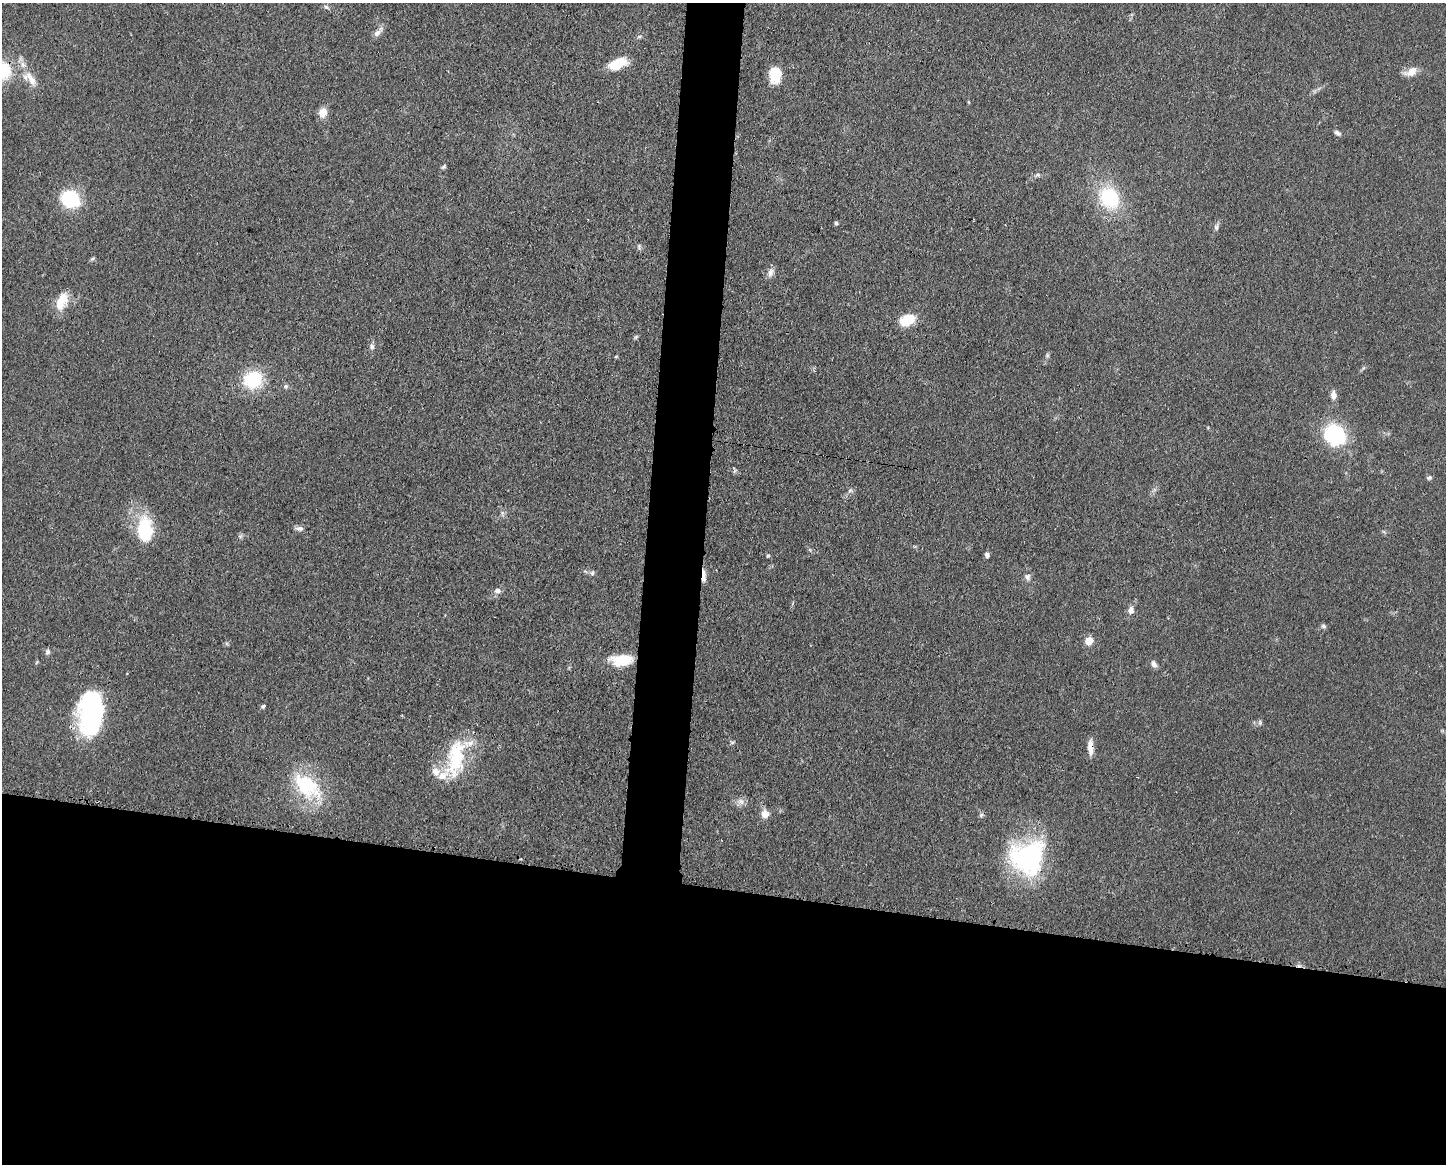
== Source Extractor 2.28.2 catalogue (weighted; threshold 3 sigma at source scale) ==
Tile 11 of 3 x 4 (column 2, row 4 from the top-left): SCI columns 1558-3001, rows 5-1166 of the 4672 x 4656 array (HDU 1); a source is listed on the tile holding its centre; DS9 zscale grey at full resolution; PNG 1448 x 1166 px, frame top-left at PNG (2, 3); no overlay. Shown black and unused: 27% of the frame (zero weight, under 3 of 4 exposures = <1% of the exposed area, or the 3 px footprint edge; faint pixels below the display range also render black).
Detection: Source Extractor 2.28.2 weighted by HDU 2 'WHT'; one run over the whole footprint, this tile lists its part. Background 0.0585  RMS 0.0042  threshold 0.019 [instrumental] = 3 sigma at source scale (4.5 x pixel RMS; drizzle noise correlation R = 1.50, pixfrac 1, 0.05/0.05 arcsec/px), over >= 5 px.
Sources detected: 58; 1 cosmic-ray / hot-pixel residue — not listed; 2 inside a brighter listed object's ellipse — not listed separately; the other 55 listed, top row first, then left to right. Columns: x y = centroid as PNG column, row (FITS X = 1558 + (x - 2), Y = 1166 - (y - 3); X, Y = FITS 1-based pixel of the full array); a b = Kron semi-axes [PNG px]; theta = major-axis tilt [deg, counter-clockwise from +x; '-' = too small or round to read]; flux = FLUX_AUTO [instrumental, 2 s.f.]
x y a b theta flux
326 7 7 5 -41 0.88
377 33 10 7 35 2.2
617 63 22 11 22 9.6
2 71 24 22 -43 20
1411 72 16 9 26 4
775 75 15 10 90 14
31 79 25 10 -56 6.1
323 112 11 9 76 4.3
1337 133 9 5 -32 1.2
443 167 6 5 - 0.72
1037 175 8 4 18 0.94
1109 198 19 15 -57 30
70 199 21 17 -36 20
836 223 5 5 - 0.63
1216 227 8 6 -76 1.1
639 246 7 5 82 0.77
92 259 6 4 19 0.61
770 272 11 8 65 2.2
62 301 24 12 65 7.2
907 320 14 9 18 13
372 346 7 6 - 1.2
1047 355 6 4 -72 0.65
616 356 5 3 - 0.41
253 379 19 17 21 21
1333 395 10 7 89 2.4
1335 435 24 21 -45 31
733 468 5 3 - 0.45
1429 477 7 5 14 0.91
850 490 7 4 2 0.78
299 528 11 6 -2 1.5
145 529 24 14 -87 25
240 536 6 4 -18 0.7
987 555 6 6 - 1.1
768 556 6 4 1 0.5
592 573 7 5 65 0.88
704 576 16 5 89 3.2
1027 577 9 8 - 1.6
497 591 9 7 -3 1.7
1131 610 9 7 81 2.3
1323 626 7 5 -49 0.94
1089 641 6 6 - 8.1
47 652 7 7 - 1.1
621 660 25 12 2 12
1154 664 10 6 -65 1.5
263 706 6 4 27 0.87
91 713 41 22 85 72
1260 723 7 5 -90 0.87
732 742 6 4 1 0.63
1090 747 19 6 -88 3.7
456 758 53 22 81 26
307 786 43 24 -40 28
741 802 7 6 - 1.6
765 814 7 7 - 4.5
981 815 6 6 - 0.81
1027 857 40 37 27 59
Overlapping masked pixels (flux is a lower limit): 4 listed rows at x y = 2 71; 704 576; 1090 747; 1027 857
Isophote crosses this tile's border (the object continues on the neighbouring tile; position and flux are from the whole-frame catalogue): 1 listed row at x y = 2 71